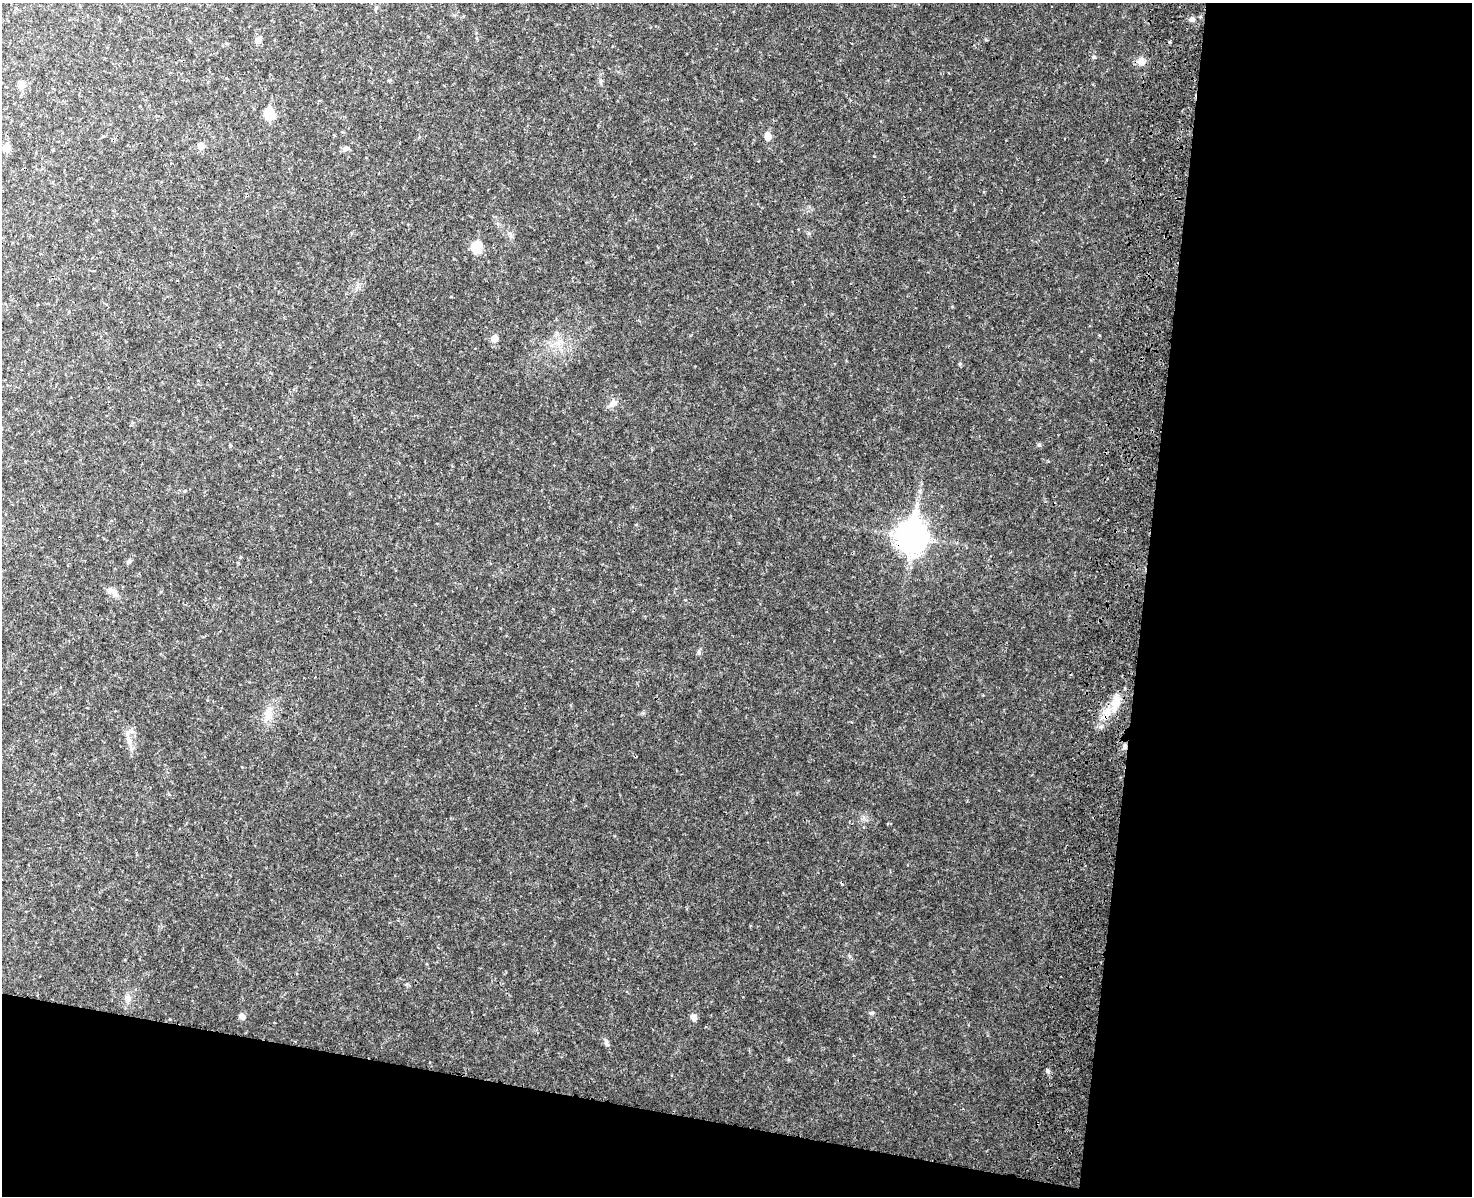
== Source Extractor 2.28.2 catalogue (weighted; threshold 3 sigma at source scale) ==
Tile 12 of 3 x 4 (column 3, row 4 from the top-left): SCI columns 3174-4643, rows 32-1225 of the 4992 x 4837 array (HDU 1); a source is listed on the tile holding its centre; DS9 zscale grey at full resolution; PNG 1474 x 1198 px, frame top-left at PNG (2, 3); no overlay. Shown black and unused: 29% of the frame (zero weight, under 3 of 4 exposures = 6% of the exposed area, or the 3 px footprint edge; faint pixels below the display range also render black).
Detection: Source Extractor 2.28.2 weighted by HDU 2 'WHT'; one run over the whole footprint, this tile lists its part. Background 0.0336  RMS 0.0041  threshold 0.0186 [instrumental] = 3 sigma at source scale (4.5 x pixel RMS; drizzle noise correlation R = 1.50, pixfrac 1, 0.05/0.05 arcsec/px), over >= 5 px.
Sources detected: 28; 1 inside a brighter listed object's ellipse — not listed separately; the other 27 listed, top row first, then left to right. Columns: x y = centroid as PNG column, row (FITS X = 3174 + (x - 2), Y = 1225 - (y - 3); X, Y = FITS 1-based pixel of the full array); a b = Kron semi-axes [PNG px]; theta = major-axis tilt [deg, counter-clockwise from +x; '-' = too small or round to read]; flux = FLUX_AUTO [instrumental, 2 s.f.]
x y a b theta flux
1192 19 7 6 - 1.2
258 40 8 7 - 1.8
1094 57 5 5 - 0.6
1141 61 9 9 - 2.6
22 85 13 8 85 2
269 114 7 7 - 14
768 136 7 6 - 4.1
201 146 6 6 - 2.7
6 148 7 6 - 4.8
345 149 8 7 - 1.1
476 247 7 6 - 16
494 338 7 6 - 3.1
613 403 10 8 33 2.1
1039 445 6 5 - 0.61
911 536 12 9 83 520
129 561 6 5 - 0.71
113 591 18 7 -29 2.4
699 652 7 4 -90 0.69
1116 702 21 10 79 5.8
268 714 19 11 87 4.8
129 740 11 7 -65 2.2
128 998 10 6 -74 1.5
872 1013 7 3 21 0.57
242 1017 7 6 - 1.7
693 1017 8 7 - 1.8
606 1042 10 5 -74 1.1
1048 1071 5 5 - 0.75
Overlapping masked pixels (flux is a lower limit): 1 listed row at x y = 911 536
Unlisted compact peaks at least as high as the median listed source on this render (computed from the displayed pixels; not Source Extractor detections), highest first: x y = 960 364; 1100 727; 986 40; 874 156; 1048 461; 643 713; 920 491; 1099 335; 407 984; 866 820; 600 81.